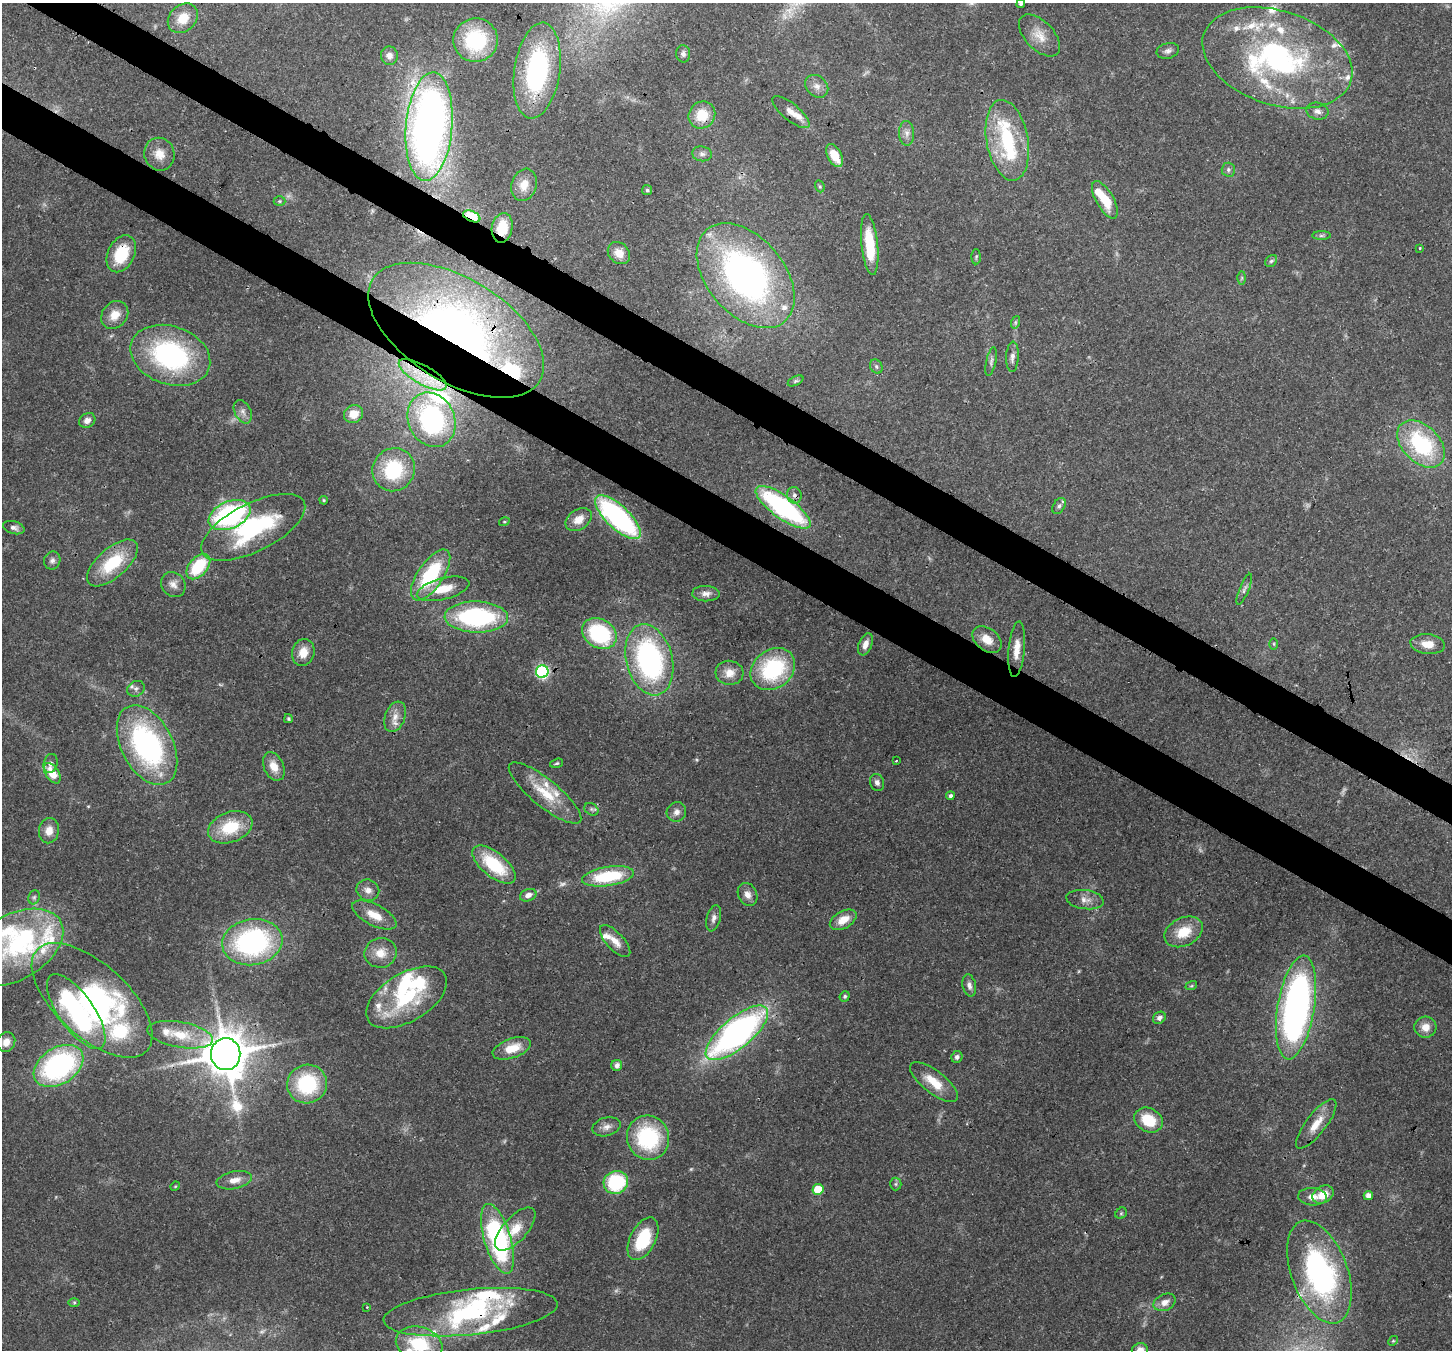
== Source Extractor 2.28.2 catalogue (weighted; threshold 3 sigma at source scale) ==
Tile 11 of 4 x 4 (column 3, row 3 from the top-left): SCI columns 2969-4418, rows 1703-3050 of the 5932 x 6037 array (HDU 1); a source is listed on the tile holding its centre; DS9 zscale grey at full resolution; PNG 1454 x 1352 px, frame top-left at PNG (2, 3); each listed source drawn as its Kron ellipse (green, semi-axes under 4 px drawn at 4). Shown black and unused: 6% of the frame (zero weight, under 3 of 4 exposures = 7% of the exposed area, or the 3 px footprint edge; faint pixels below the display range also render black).
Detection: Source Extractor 2.28.2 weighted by HDU 2 'WHT'; one run over the whole footprint, this tile lists its part. Background 0.103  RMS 0.004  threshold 0.0179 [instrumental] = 3 sigma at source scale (4.5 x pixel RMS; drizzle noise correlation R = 1.50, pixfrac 1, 0.0396/0.0396 arcsec/px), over >= 5 px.
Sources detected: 200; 4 too faint to see at this stretch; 8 inside a brighter object's white glare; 1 cosmic-ray / hot-pixel residue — neither listed nor drawn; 32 inside a brighter listed object's ellipse — not listed separately; the other 155 listed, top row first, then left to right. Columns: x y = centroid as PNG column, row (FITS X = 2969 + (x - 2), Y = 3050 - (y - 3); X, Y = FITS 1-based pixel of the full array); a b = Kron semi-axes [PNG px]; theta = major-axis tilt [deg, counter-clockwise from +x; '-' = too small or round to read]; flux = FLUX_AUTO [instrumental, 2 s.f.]
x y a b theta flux
1021 4 4 4 - 0.89
183 18 16 13 42 7.8
1039 35 26 14 -46 6.7
476 40 22 22 - 30
1168 51 11 7 14 1.8
683 54 8 7 - 1.4
389 56 9 8 - 2.6
1277 58 77 47 -18 100
537 71 48 23 82 56
817 86 13 10 -43 2.9
1317 111 11 8 -12 2.1
791 112 23 8 -40 3.6
702 115 14 13 - 10
429 127 54 23 85 280
907 133 12 7 -88 2.2
1007 140 41 21 -80 30
159 154 16 15 - 5.7
702 154 10 7 -7 1.7
834 155 12 7 -62 8.4
1228 170 7 7 - 1.2
524 185 16 12 72 5.7
820 186 6 4 -69 0.59
647 190 5 5 - 0.74
1105 200 21 8 -60 10
279 201 6 5 - 0.64
472 216 9 5 -23 31
502 228 15 10 80 9.8
1321 236 9 4 0 0.91
870 245 30 8 -84 16
1420 248 3 2 - 0.48
619 253 12 10 -45 4.6
121 254 19 13 63 16
976 257 7 4 89 0.58
1271 261 7 5 46 0.88
746 276 60 38 -50 150
1242 278 6 4 89 0.67
115 315 15 12 49 5.5
1016 322 6 4 71 0.65
456 330 98 52 -31 250
170 355 41 29 -19 68
1012 357 15 6 87 2.1
991 361 15 5 78 1.4
876 366 7 6 - 1
423 375 27 9 -29 12
795 381 8 4 26 0.77
243 412 12 8 -62 2.2
354 414 10 8 25 5.6
87 420 9 7 31 2
432 420 28 23 -65 63
1421 444 28 18 -44 41
394 470 22 21 - 30
794 495 8 7 - 1.8
324 500 4 3 - 0.53
1059 506 8 5 59 1.2
783 507 32 11 -36 75
230 515 22 13 23 66
618 517 29 11 -43 72
579 519 14 10 35 4.6
504 522 5 3 - 0.41
253 527 57 24 27 48
14 528 11 6 -16 1.8
52 561 9 8 - 1.6
112 563 31 14 41 20
198 567 15 9 49 19
431 575 29 12 56 31
173 584 13 11 -48 3
443 589 27 10 15 8.4
1244 589 16 4 67 1.5
706 594 14 7 -1 2.3
476 617 32 15 -2 58
599 633 18 14 -31 36
987 639 16 11 -38 5.9
865 644 11 6 68 3.1
1274 644 6 4 -89 0.49
1428 644 17 10 -6 5.6
1017 649 28 8 85 5.8
303 652 13 11 73 5.6
649 660 36 23 -76 82
773 669 24 19 38 39
542 672 6 6 - 65
729 673 14 12 -5 5.2
136 689 9 7 30 1.7
395 717 16 10 69 4.1
288 719 4 4 - 0.6
147 745 43 25 -62 82
896 761 3 2 - 0.32
50 763 9 7 74 1.6
557 763 7 4 17 0.63
274 766 15 9 -66 5.1
52 773 11 6 -56 7.9
877 782 8 7 - 1.5
545 793 45 13 -39 13
950 796 4 4 - 1.3
591 809 7 5 -35 0.97
676 812 10 9 - 2.3
230 827 23 15 20 18
49 831 13 10 78 4
494 865 26 12 -39 23
608 876 26 9 8 25
368 890 11 10 - 2.9
747 894 12 9 -65 2.8
528 895 8 6 21 2.6
34 897 7 5 68 0.91
1085 900 19 9 -8 3.5
374 915 24 10 -27 7
714 918 13 7 76 1.9
843 920 14 8 29 5.7
1184 932 20 14 26 9.9
615 941 20 8 -47 4.4
252 942 30 23 9 79
14 947 53 32 29 50
381 953 16 14 12 6.3
969 985 11 6 -78 2
1191 986 6 4 17 0.56
845 996 5 4 - 0.74
406 997 45 24 31 36
92 1000 75 36 -43 71
1296 1007 52 18 81 170
76 1011 44 17 -55 96
1159 1018 7 5 42 1.7
1425 1027 11 10 - 4.2
737 1033 38 15 40 150
180 1035 33 12 -10 12
6 1042 10 8 60 3.8
512 1048 20 9 20 8.4
226 1054 16 14 -89 1700
957 1057 6 5 - 1.3
617 1065 5 5 - 2.2
59 1066 27 18 32 76
934 1082 29 11 -38 9.3
307 1084 20 19 - 31
1148 1120 15 11 -28 12
1316 1124 30 10 52 7.1
606 1127 14 9 15 2.8
648 1138 22 21 - 37
234 1180 18 8 12 4.2
616 1182 12 11 - 31
896 1184 6 6 - 0.79
175 1186 5 4 - 0.43
818 1189 5 5 - 12
1323 1195 11 8 30 6.1
1368 1195 4 4 - 2.5
1312 1197 14 8 -3 3.3
1121 1213 6 5 - 0.57
515 1229 27 12 48 8.1
497 1239 36 13 -73 73
643 1239 23 12 63 21
1319 1272 54 28 -70 90
1165 1302 11 8 26 3.1
74 1303 6 4 0 0.58
367 1307 2 2 - 0.29
470 1312 87 23 6 46
1393 1341 5 4 - 0.5
419 1344 24 17 -16 22
1140 1350 8 7 - 3.3
Overlapping masked pixels (flux is a lower limit): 15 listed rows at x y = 537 71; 791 112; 702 115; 472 216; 502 228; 121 254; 456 330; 423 375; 432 420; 794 495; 783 507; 494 865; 226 1054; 1319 1272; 470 1312
Isophote crosses this tile's border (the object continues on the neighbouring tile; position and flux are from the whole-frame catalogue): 4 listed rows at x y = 1021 4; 14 947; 419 1344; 1140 1350